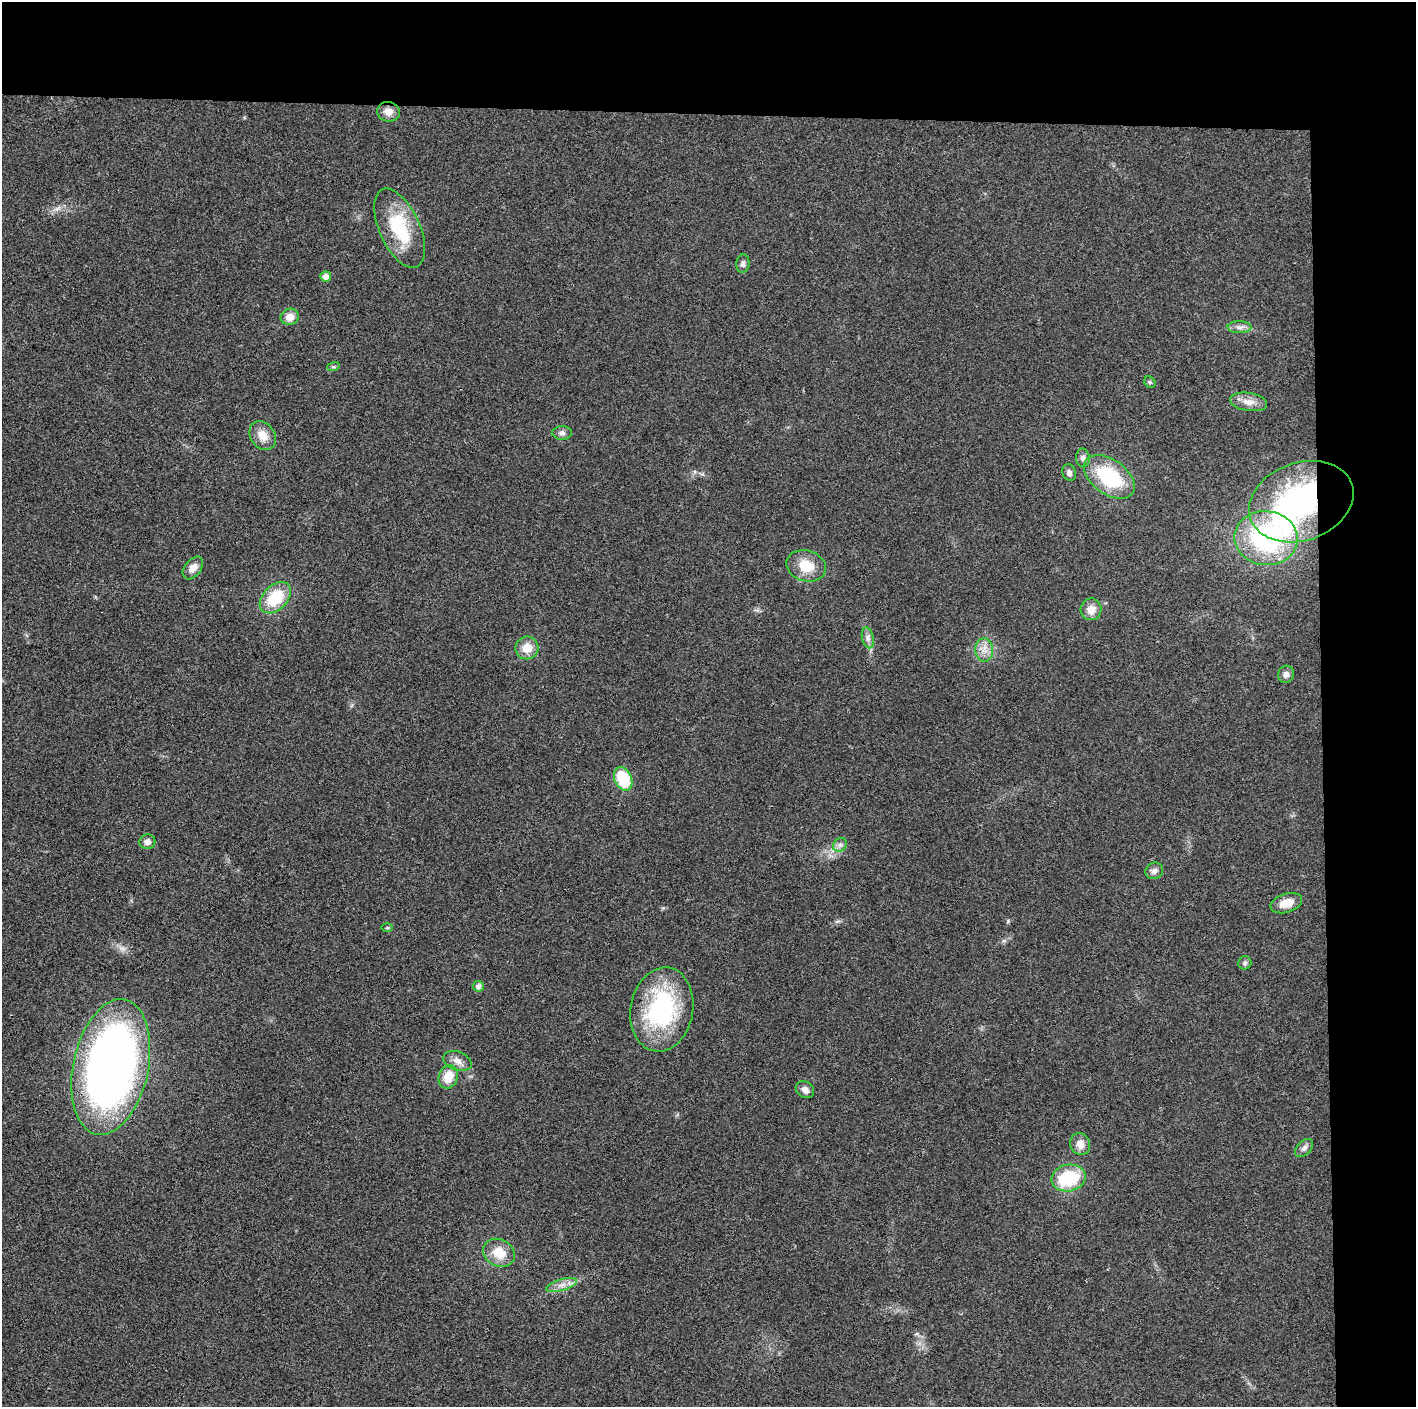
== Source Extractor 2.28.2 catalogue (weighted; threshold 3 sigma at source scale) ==
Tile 3 of 3 x 3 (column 3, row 1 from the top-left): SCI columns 2832-4245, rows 2811-4215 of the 4246 x 4219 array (HDU 1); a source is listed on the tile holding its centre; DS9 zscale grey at full resolution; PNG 1418 x 1409 px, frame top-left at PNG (2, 2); each listed source drawn as its Kron ellipse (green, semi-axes under 4 px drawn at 4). Shown black and unused: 14% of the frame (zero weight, under 3 of 4 exposures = <1% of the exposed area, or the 3 px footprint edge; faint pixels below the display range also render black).
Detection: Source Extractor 2.28.2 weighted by HDU 2 'WHT'; one run over the whole footprint, this tile lists its part. Background 0.0233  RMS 0.0054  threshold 0.0241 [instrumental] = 3 sigma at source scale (4.5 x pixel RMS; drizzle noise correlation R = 1.50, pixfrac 1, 0.05/0.05 arcsec/px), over >= 5 px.
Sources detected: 44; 1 inside a brighter object's white glare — neither listed nor drawn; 1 inside a brighter listed object's ellipse — not listed separately; the other 42 listed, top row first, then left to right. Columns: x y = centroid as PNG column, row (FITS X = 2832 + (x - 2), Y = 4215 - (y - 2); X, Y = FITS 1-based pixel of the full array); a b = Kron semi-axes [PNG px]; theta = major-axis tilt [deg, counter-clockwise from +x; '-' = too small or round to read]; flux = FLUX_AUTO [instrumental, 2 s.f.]
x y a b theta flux
388 112 11 10 - 4.6
400 228 42 20 -65 31
743 264 9 6 82 1.7
326 276 5 5 - 3.2
290 317 9 8 - 5
1239 327 12 6 -1 2.5
333 367 6 4 17 0.83
1150 382 6 5 - 0.9
1249 402 19 9 -9 5.1
562 433 10 7 0 1.9
263 435 15 12 -52 6.7
1083 458 9 7 -84 2
1069 473 8 6 -69 1.8
1109 477 28 17 -35 38
1301 502 54 39 19 99
1266 538 32 27 -6 80
806 566 20 15 -16 12
193 568 13 8 52 4.5
275 598 18 12 45 22
1091 609 11 10 - 5.6
868 638 10 6 -77 2.1
527 648 11 11 - 7.5
984 650 11 9 -88 4.3
1286 674 8 8 - 2.6
623 779 12 8 -66 24
147 842 8 7 - 2.8
840 845 7 6 - 1.8
1154 871 9 8 - 2.4
1286 903 16 9 17 7.1
387 928 5 3 - 0.61
1245 963 7 6 - 1.2
478 986 5 5 - 2.3
662 1009 42 31 80 68
457 1061 15 9 -20 4
111 1067 69 37 78 380
448 1077 12 9 70 10
805 1090 10 8 -37 2.8
1080 1144 11 10 - 4.8
1304 1148 11 7 45 2.1
1069 1178 17 13 11 28
499 1253 16 13 -28 11
562 1285 16 5 16 3.8
Overlapping masked pixels (flux is a lower limit): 1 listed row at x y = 1301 502